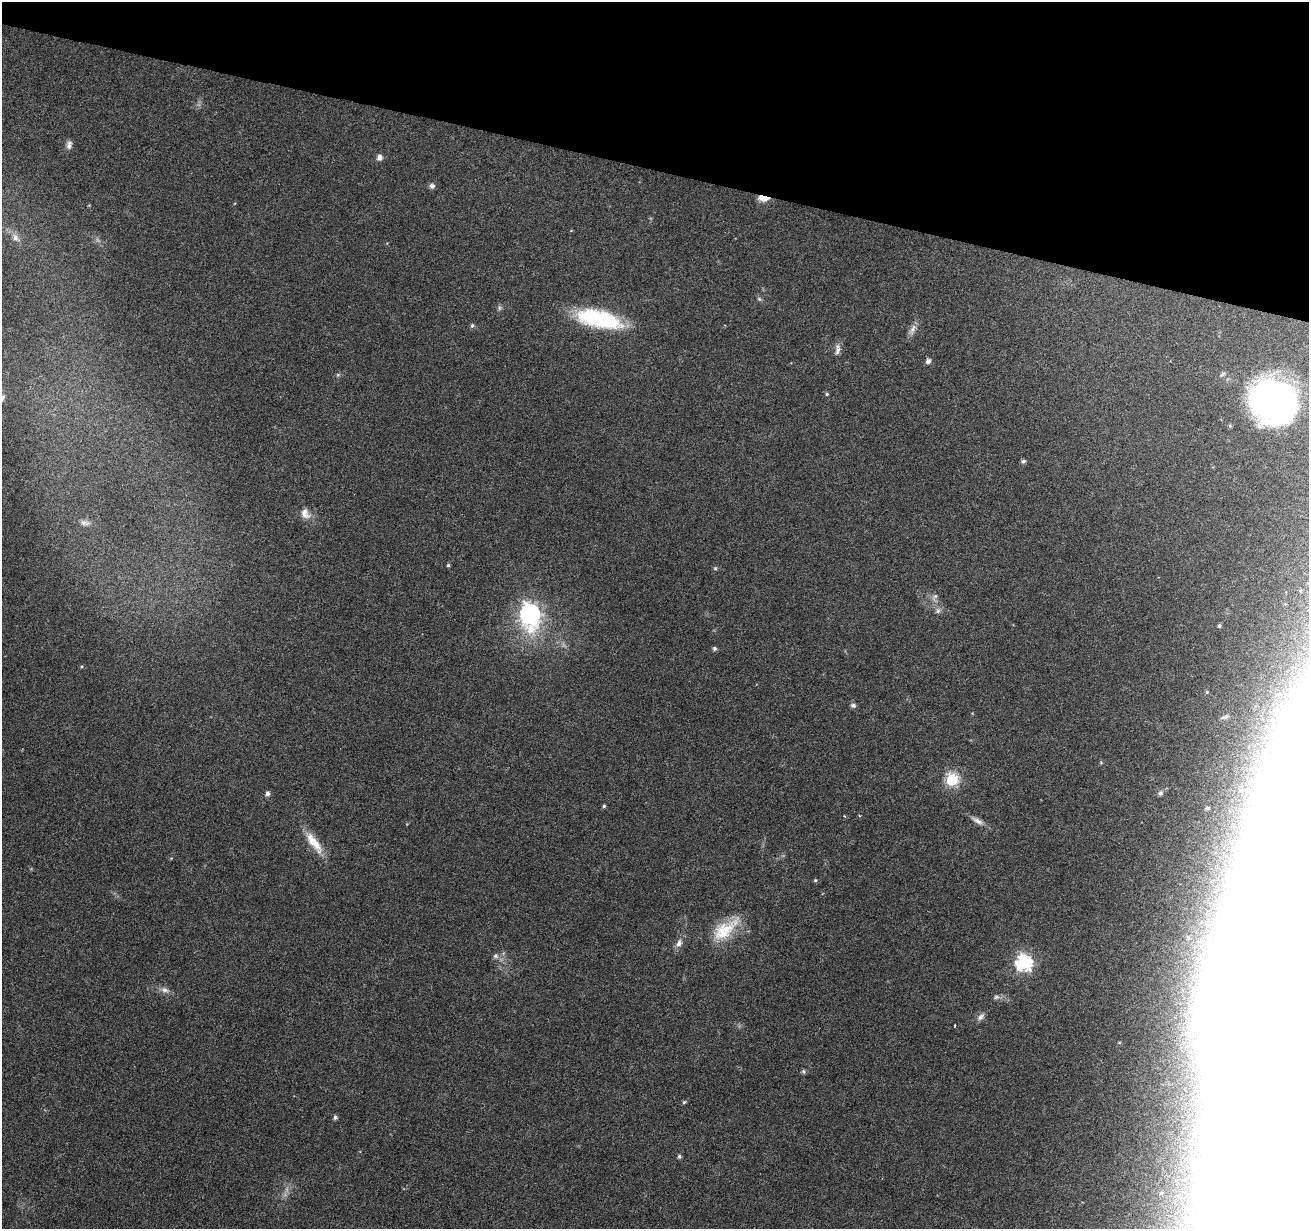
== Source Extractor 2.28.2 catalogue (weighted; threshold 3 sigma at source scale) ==
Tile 2 of 4 x 4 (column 2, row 1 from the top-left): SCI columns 1309-2615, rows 3898-5124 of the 5239 x 5405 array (HDU 1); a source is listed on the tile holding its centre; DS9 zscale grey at full resolution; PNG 1311 x 1231 px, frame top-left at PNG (2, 2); no overlay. Shown black and unused: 14% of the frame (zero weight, under 3 of 6 exposures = <1% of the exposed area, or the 3 px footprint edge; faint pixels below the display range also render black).
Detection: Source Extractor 2.28.2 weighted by HDU 2 'WHT'; one run over the whole footprint, this tile lists its part. Background 0.0128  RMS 0.0022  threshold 0.00881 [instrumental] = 3 sigma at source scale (4.09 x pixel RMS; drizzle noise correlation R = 1.36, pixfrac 0.8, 0.0396/0.0396 arcsec/px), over >= 5 px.
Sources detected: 59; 3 too faint to see at this stretch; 3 inside a brighter object's white glare — not listed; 1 inside a brighter listed object's ellipse — not listed separately; the other 52 listed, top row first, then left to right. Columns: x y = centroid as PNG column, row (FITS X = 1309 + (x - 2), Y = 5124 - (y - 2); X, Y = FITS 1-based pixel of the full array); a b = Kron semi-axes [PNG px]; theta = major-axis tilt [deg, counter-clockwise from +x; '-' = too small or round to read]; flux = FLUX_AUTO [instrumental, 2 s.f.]
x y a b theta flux
69 145 11 7 85 0.88
379 157 6 6 - 1
432 186 7 6 - 0.68
763 198 13 6 -7 2.2
15 238 13 8 -51 1.2
759 299 6 5 - 0.38
499 308 7 4 -90 0.39
599 319 49 17 -13 20
472 326 6 5 - 0.43
912 330 18 7 59 1.3
837 349 16 6 81 1.1
928 361 5 5 - 0.83
1222 374 9 5 46 0.45
338 375 6 4 1 0.3
827 394 5 4 - 0.28
1280 402 46 37 -24 72
1230 426 5 5 - 0.27
1023 461 5 5 - 0.52
305 514 17 12 -59 2
85 523 14 7 -10 0.92
448 565 4 4 - 0.29
1300 591 3 3 - 0.21
935 597 11 6 55 0.82
938 611 9 6 52 0.66
530 614 11 8 -85 86
1219 625 4 4 - 0.35
714 648 5 5 - 0.46
1207 692 5 4 - 0.25
853 705 7 6 - 0.53
1225 717 11 6 22 0.8
952 780 6 6 - 27
267 793 6 5 - 0.63
1160 793 7 6 - 0.63
604 806 4 4 - 0.27
1207 808 7 6 - 0.65
977 821 20 6 -31 1.3
314 843 35 11 -54 4.3
815 880 5 4 - 0.25
1200 902 84 58 -86 41
725 929 42 18 39 7.4
679 943 12 8 66 1.1
495 956 8 7 - 0.63
1024 963 7 7 - 51
165 990 14 8 -19 1.1
996 997 10 6 9 0.65
981 1017 11 7 45 0.97
955 1025 3 2 - 0.15
804 1071 7 5 -48 0.32
684 1102 5 5 - 0.27
1281 1108 313 106 78 1300
335 1117 5 4 - 0.58
679 1156 5 5 - 0.41
Overlapping masked pixels (flux is a lower limit): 1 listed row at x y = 763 198
Isophote crosses this tile's border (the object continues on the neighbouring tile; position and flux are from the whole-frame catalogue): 1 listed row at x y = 1281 1108